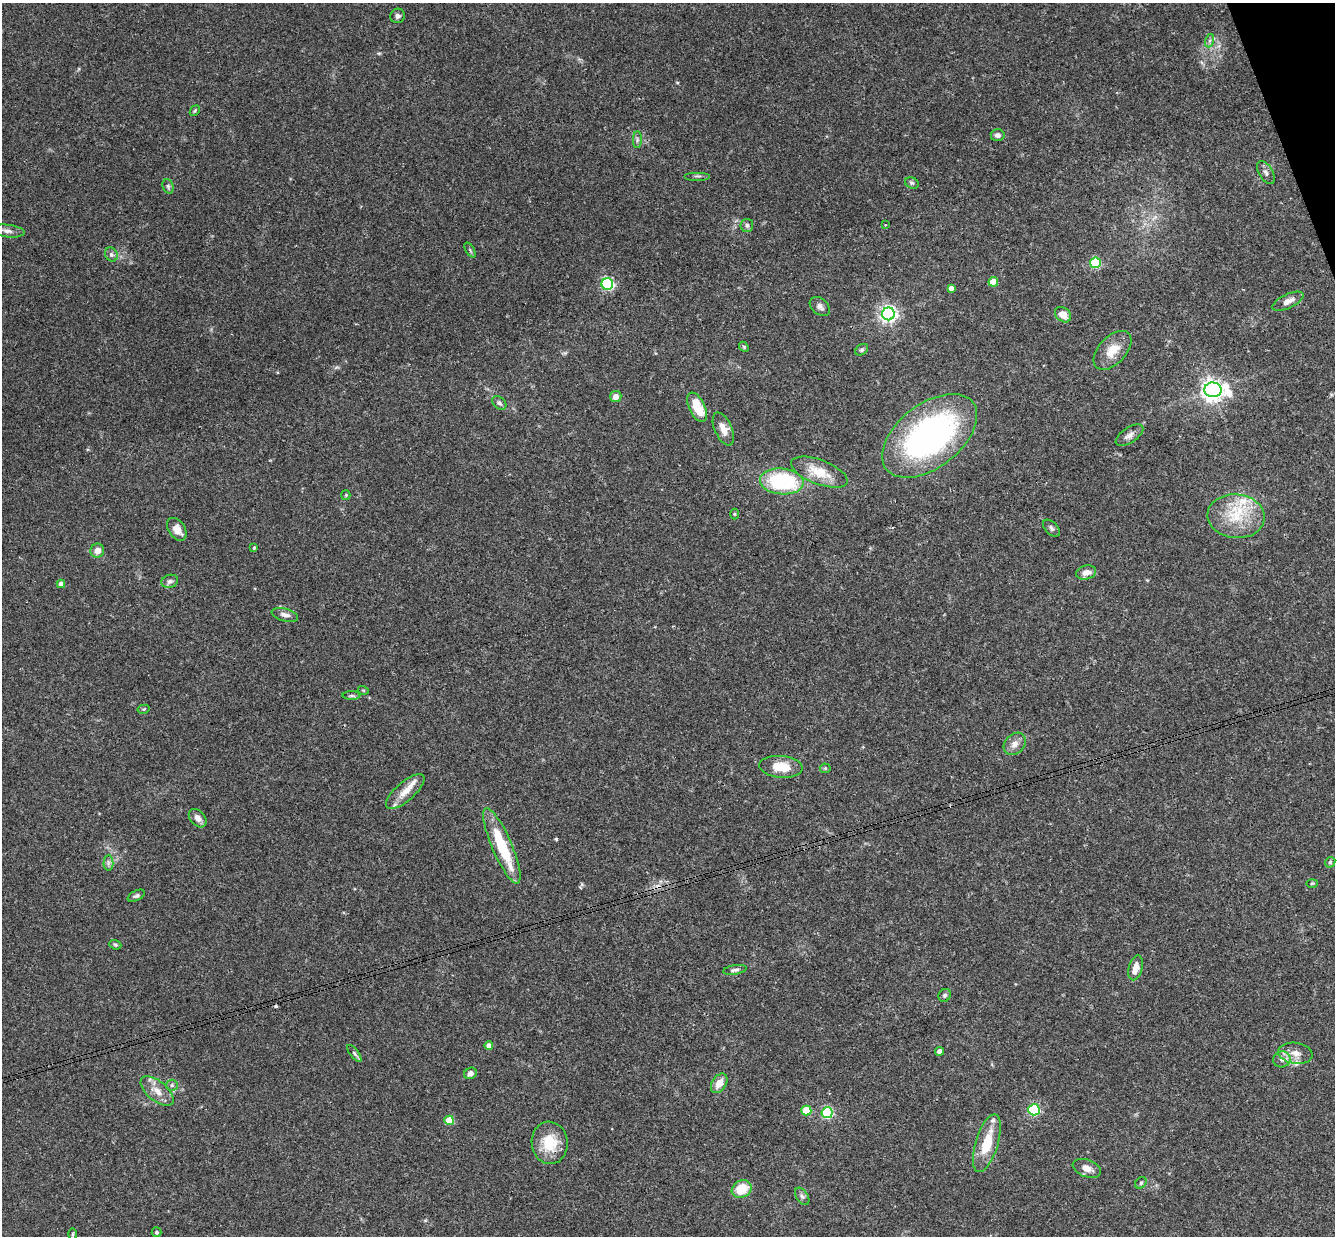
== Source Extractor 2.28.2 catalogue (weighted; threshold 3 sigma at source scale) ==
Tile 10 of 4 x 4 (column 2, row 3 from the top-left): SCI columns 1392-2724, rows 1529-2762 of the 5447 x 5401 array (HDU 1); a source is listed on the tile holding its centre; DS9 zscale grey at full resolution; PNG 1337 x 1238 px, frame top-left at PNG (2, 3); each listed source drawn as its Kron ellipse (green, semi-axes under 4 px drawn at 4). Shown black and unused: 1% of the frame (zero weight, under 3 of 4 exposures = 6% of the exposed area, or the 3 px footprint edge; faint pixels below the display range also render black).
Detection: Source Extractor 2.28.2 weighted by HDU 2 'WHT'; one run over the whole footprint, this tile lists its part. Background 0.0844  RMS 0.0034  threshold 0.0153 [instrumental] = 3 sigma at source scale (4.5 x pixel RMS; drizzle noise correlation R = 1.50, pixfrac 1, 0.05/0.05 arcsec/px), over >= 5 px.
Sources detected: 92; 2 cosmic-ray / hot-pixel residue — neither listed nor drawn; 7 inside a brighter listed object's ellipse — not listed separately; the other 83 listed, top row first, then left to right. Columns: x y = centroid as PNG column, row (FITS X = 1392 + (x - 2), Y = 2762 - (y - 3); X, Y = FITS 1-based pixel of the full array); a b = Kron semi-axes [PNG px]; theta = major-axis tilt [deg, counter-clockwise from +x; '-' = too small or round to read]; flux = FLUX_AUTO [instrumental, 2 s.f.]
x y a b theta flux
398 16 7 7 - 0.97
1209 41 7 4 71 0.7
195 111 5 4 - 0.44
998 135 7 6 - 1.3
637 140 8 4 90 0.8
1266 172 13 7 -59 1.5
698 176 13 2 0 0.6
912 183 7 5 -26 0.64
168 186 7 5 -70 0.69
885 224 3 2 - 0.29
747 225 6 6 - 0.96
7 231 17 6 -6 1.8
470 250 8 3 -59 0.53
111 254 7 6 - 1
1095 263 5 5 - 24
993 282 5 5 - 7.2
607 284 6 6 - 53
951 288 4 4 - 1.8
1288 301 17 7 25 2.4
820 306 11 7 -41 1.4
888 314 6 6 - 130
1063 315 9 6 -40 3.3
744 347 6 4 -48 0.4
862 350 7 5 37 0.62
1113 350 23 13 46 6
1213 390 9 7 -5 250
616 397 5 5 - 2.1
499 403 8 5 -44 0.92
697 407 16 8 -64 8.4
723 429 18 8 -66 3.7
1129 435 16 7 34 1.8
930 436 55 31 38 110
819 472 30 12 -20 8.3
782 481 22 13 -5 32
346 495 5 4 - 0.39
734 514 5 3 - 0.35
1236 516 28 22 -6 14
1051 528 10 6 -44 0.94
177 529 12 8 -57 3.1
254 548 3 3 - 0.55
97 551 7 6 - 2.6
1086 572 10 7 15 2.4
170 581 8 6 17 1.1
61 584 4 4 - 2.2
285 615 13 6 -15 1.8
363 690 5 3 - 0.28
352 696 9 4 0 0.71
144 709 6 4 12 0.42
1015 744 12 9 48 2.4
781 767 22 11 -5 7
825 768 5 5 - 0.48
405 791 24 9 41 4.4
198 818 10 7 -48 2.1
502 846 41 10 -67 16
1330 862 6 4 46 0.48
108 863 7 5 89 0.96
1312 883 6 3 2 0.38
136 896 9 5 25 0.78
115 945 6 4 -21 0.51
1136 968 12 7 74 3.8
735 970 12 4 8 1
945 995 7 6 - 0.74
489 1046 4 4 - 2.2
939 1051 4 4 - 1.9
354 1053 10 4 -50 0.71
1295 1053 17 10 -8 3.5
1282 1059 9 8 - 1.8
470 1073 6 5 - 1.9
719 1083 10 7 57 3.4
172 1085 6 5 - 0.67
157 1091 20 10 -39 3.9
1034 1110 5 5 - 39
806 1111 5 5 - 11
827 1113 5 5 - 39
449 1120 5 5 - 11
550 1143 21 18 -83 9.6
987 1143 30 11 73 10
1087 1168 15 8 -21 3
1141 1183 6 5 - 0.58
742 1189 10 8 28 8
802 1196 10 5 -56 1
157 1232 5 5 - 0.55
73 1234 6 4 89 0.43